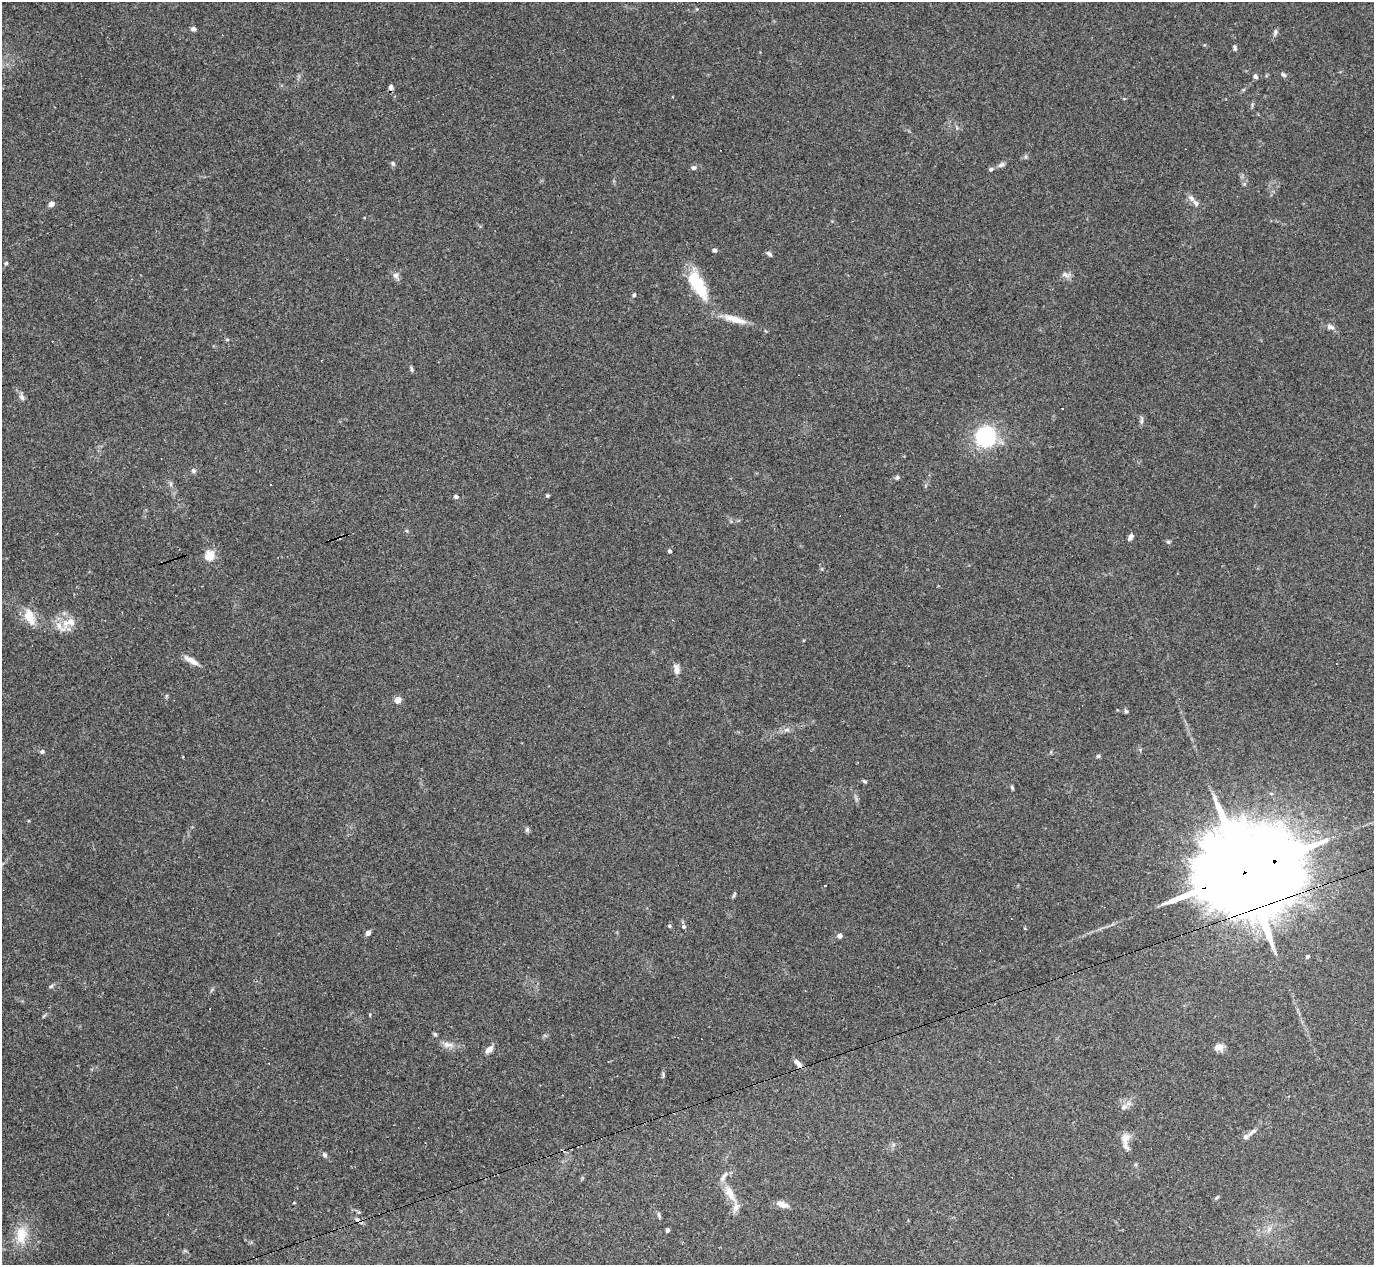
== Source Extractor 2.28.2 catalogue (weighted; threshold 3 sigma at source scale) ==
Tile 7 of 4 x 4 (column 3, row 2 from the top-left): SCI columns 2745-4116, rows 2801-4063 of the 5488 x 5473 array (HDU 1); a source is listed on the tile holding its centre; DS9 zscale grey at full resolution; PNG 1376 x 1267 px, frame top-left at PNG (2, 2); no overlay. Shown black and unused: <1% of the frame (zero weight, under 3 of 4 exposures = <1% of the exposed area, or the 3 px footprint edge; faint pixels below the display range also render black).
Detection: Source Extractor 2.28.2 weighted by HDU 2 'WHT'; one run over the whole footprint, this tile lists its part. Background 0.16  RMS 0.0052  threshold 0.0233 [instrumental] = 3 sigma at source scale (4.5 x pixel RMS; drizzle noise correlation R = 1.50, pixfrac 1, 0.05/0.05 arcsec/px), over >= 5 px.
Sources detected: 91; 9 cosmic-ray / hot-pixel residue — not listed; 4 inside a brighter listed object's ellipse — not listed separately; the other 78 listed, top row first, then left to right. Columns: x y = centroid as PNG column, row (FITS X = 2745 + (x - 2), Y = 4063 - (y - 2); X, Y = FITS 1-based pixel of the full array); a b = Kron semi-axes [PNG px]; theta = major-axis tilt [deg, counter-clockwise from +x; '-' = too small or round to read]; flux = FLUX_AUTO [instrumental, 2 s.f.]
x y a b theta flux
193 29 6 5 - 1.5
1275 32 8 6 69 1.2
1235 48 8 4 -76 1.1
1284 75 8 5 -38 1
1255 77 6 5 - 1.2
391 87 7 5 83 1.7
393 164 7 5 -74 0.97
1001 165 9 6 33 1.6
694 168 7 6 - 1.5
991 169 6 5 - 1.1
1244 184 6 4 45 0.8
1192 198 12 6 -50 2.4
51 204 5 4 - 3.9
714 250 5 5 - 1.2
769 254 8 4 -44 1.2
6 263 4 4 - 0.72
396 275 9 8 - 1.9
1065 275 11 6 -38 2
698 284 37 14 -61 23
634 295 6 5 - 0.74
734 319 33 8 -16 7.8
1330 327 11 7 -12 1.9
227 339 5 3 - 0.6
411 369 9 3 -79 0.87
22 397 10 6 -61 1.7
1062 409 3 2 - 0.99
1141 421 7 4 82 1.1
986 437 21 20 - 37
193 471 6 6 - 1.1
897 477 7 5 69 0.82
171 484 7 4 -90 0.97
456 496 5 4 - 1.6
547 496 4 4 - 0.71
1130 537 8 5 62 1.8
1168 542 6 4 -41 0.75
670 551 4 4 - 1.3
209 556 5 5 - 26
30 617 24 13 -69 8.6
69 622 27 13 31 8.5
192 661 18 7 -30 3.9
676 669 14 7 -86 2.7
398 700 4 4 - 9.5
1126 711 6 5 - 0.85
787 730 9 4 8 1.5
42 752 6 6 - 0.98
1098 756 5 4 - 0.75
864 781 6 4 -27 0.75
1012 788 6 4 -63 0.8
527 830 7 5 68 0.97
1241 873 60 20 19 19000
825 886 3 3 - 4.3
734 894 9 3 64 0.82
669 926 5 5 - 0.84
684 926 6 5 - 1
1025 929 4 2 - 0.46
368 933 6 5 - 1.9
840 936 4 4 - 2.7
1307 956 5 5 - 0.75
51 986 6 5 - 0.94
370 1015 5 3 - 0.47
435 1034 6 4 -46 0.73
448 1044 16 7 -8 3.4
1219 1047 12 8 11 3.1
489 1049 10 6 44 3.1
798 1063 12 6 -48 2.7
663 1075 11 2 90 0.88
1124 1107 8 6 42 1.8
1252 1132 16 5 37 2.3
1125 1138 18 11 84 4.9
325 1155 7 5 -45 1.2
730 1193 25 10 -59 7.7
1217 1197 6 4 20 0.68
782 1204 16 7 -17 3.4
659 1215 9 4 -75 0.92
357 1220 8 5 -35 1.6
1269 1229 8 6 47 1.9
668 1230 4 3 - 1.4
21 1235 26 15 84 11
Overlapping masked pixels (flux is a lower limit): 2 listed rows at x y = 1241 873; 357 1220